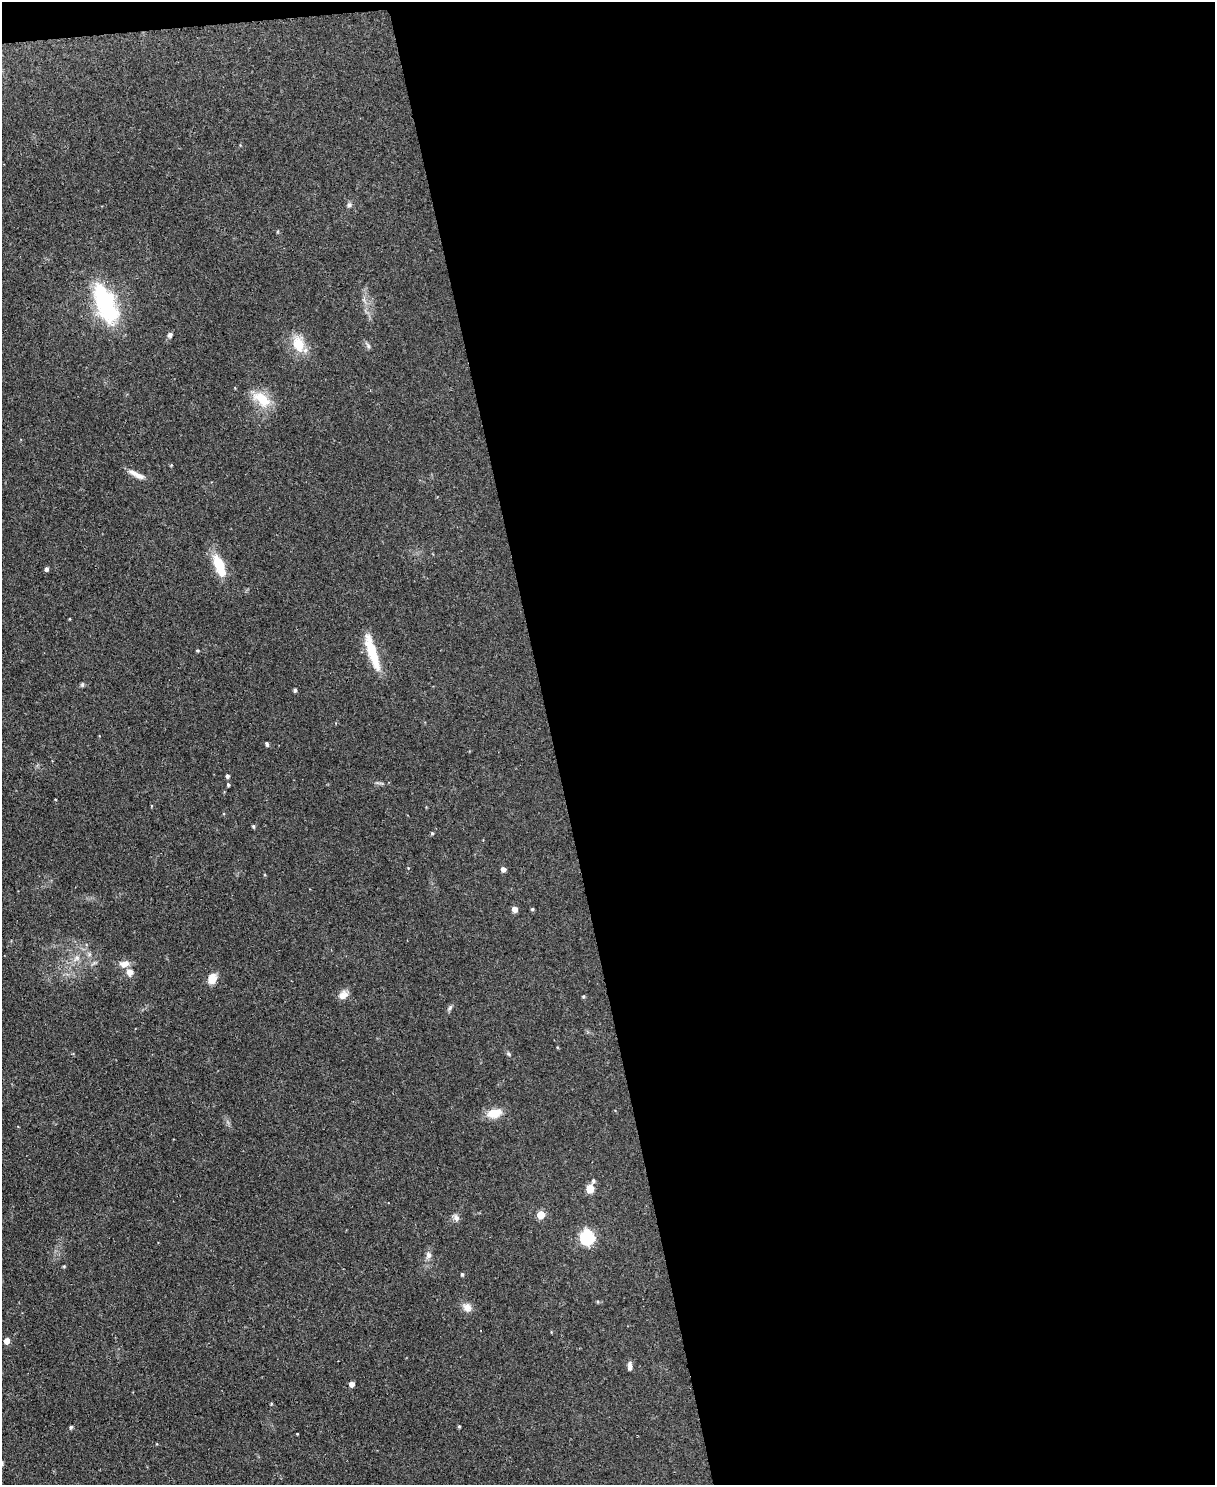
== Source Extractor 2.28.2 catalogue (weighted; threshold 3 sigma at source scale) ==
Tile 4 of 4 x 3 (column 4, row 1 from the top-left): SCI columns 3642-4854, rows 3104-4586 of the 4854 x 4838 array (HDU 1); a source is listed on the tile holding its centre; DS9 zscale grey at full resolution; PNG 1217 x 1487 px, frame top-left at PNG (2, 2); no overlay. Shown black and unused: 55% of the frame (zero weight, under 2 of 3 exposures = <1% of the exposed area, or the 3 px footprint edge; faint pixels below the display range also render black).
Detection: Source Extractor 2.28.2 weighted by HDU 2 'WHT'; one run over the whole footprint, this tile lists its part. Background 0.123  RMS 0.0083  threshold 0.0374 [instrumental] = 3 sigma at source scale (4.5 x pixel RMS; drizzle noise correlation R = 1.50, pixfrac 1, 0.05/0.05 arcsec/px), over >= 5 px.
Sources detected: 52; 1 inside a brighter object's white glare — not listed; the other 51 listed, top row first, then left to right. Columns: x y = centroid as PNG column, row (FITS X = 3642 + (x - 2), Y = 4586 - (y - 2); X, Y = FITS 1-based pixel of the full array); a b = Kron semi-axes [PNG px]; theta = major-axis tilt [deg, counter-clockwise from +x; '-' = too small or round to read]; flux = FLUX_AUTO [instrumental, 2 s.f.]
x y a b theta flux
349 205 7 6 - 2.1
105 304 38 17 -68 96
170 335 7 6 - 2.3
298 344 19 13 -71 20
368 346 10 4 -57 1.8
262 399 26 14 -37 20
171 465 4 4 - 0.75
136 474 24 6 -27 6.3
220 565 24 13 -64 21
46 569 4 4 - 2.4
197 651 4 3 - 0.87
372 652 46 10 -72 26
82 685 6 5 - 1.1
295 690 4 3 - 1.6
267 744 5 4 - 1.8
227 776 5 4 - 2.1
228 785 4 4 - 1.2
151 806 5 3 - 0.57
253 826 4 4 - 1.2
432 833 4 4 - 1.2
408 868 4 3 - 0.57
503 869 5 4 - 3.8
514 909 5 5 - 6.2
532 909 4 4 - 1.1
89 954 7 4 -73 1.7
77 958 11 7 45 4.7
124 964 13 9 11 6.3
130 972 8 7 - 6
212 979 9 7 73 12
343 995 13 9 33 6.2
583 996 4 4 - 1.1
450 1008 9 5 53 1.9
509 1054 7 5 -42 1.4
494 1113 18 10 12 13
593 1181 8 5 73 1.5
590 1189 5 5 - 23
541 1215 5 5 - 20
456 1218 10 6 -67 3.7
587 1237 7 6 - 150
428 1255 11 7 85 3.6
64 1266 5 3 - 0.75
462 1274 4 3 - 1.2
598 1302 4 4 - 0.92
467 1307 13 10 -41 6
6 1341 5 4 - 7.1
630 1366 10 5 88 3.4
352 1384 4 4 - 4.7
459 1426 4 3 - 1.1
71 1427 5 4 - 1.4
297 1434 2 2 - 0.6
2 1463 6 5 - 1.6
Isophote crosses this tile's border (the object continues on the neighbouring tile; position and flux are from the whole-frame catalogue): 1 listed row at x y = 2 1463